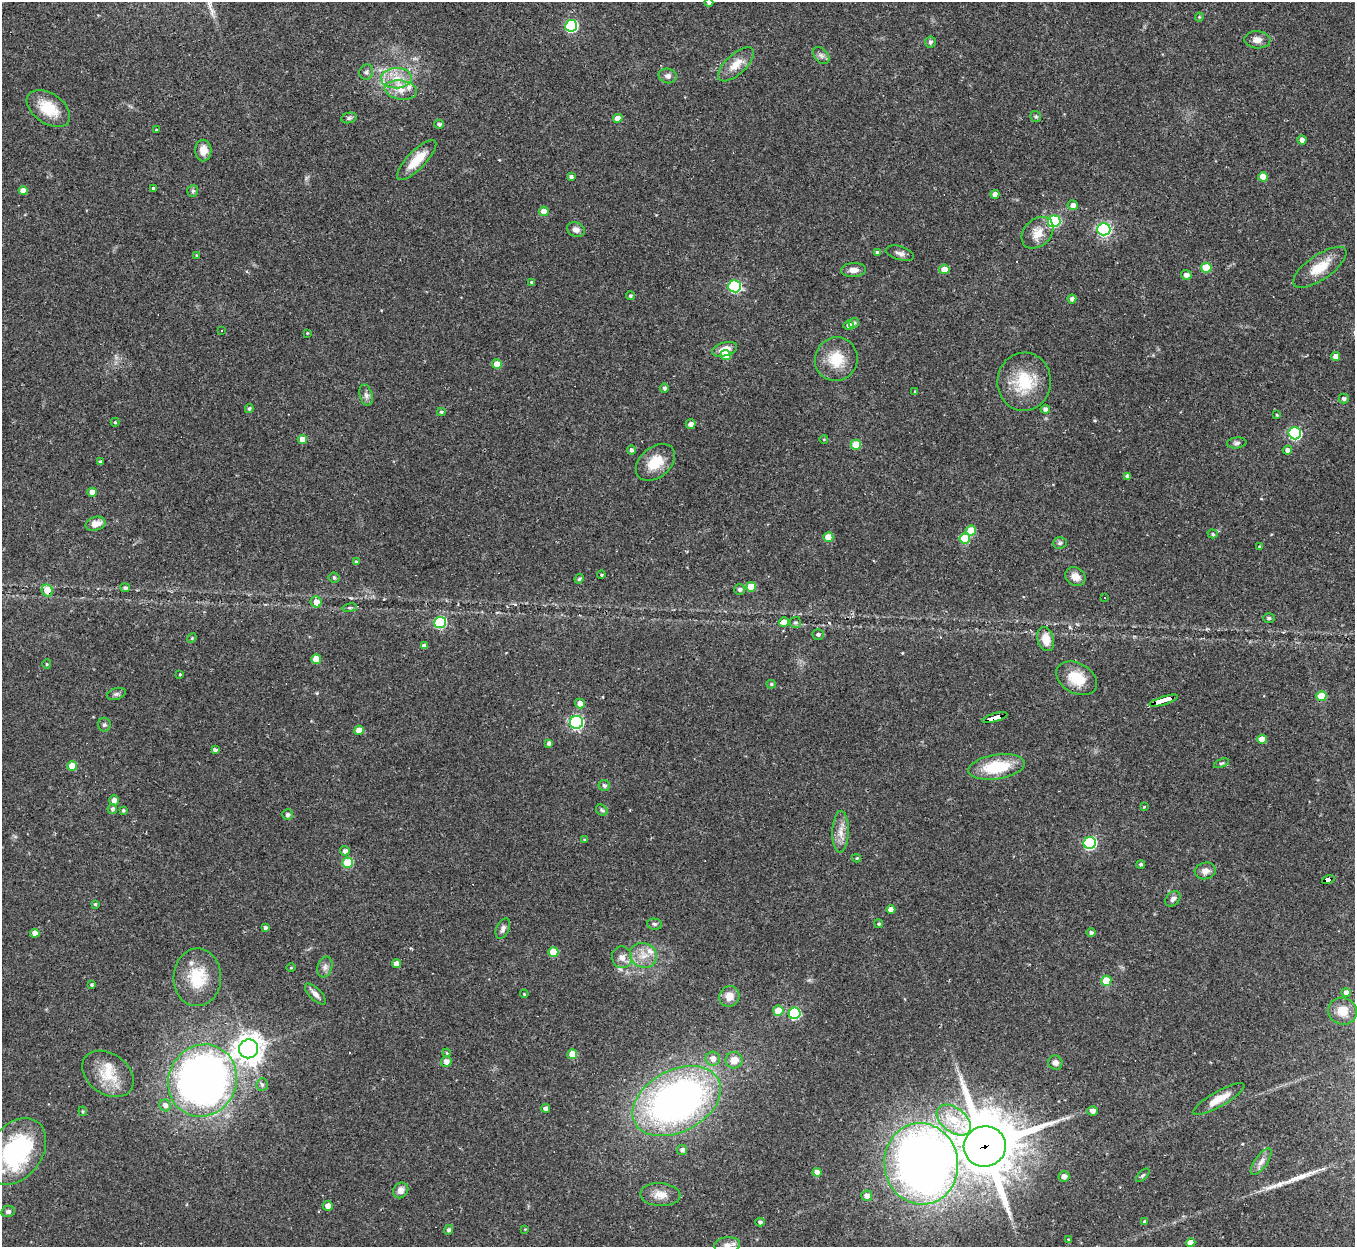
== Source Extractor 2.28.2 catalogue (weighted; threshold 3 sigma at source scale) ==
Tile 10 of 4 x 4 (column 2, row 3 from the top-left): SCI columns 1354-2706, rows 1388-2632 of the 5413 x 5393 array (HDU 1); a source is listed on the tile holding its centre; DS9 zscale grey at full resolution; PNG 1357 x 1249 px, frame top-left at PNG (2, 2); each listed source drawn as its Kron ellipse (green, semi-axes under 4 px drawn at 4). Shown black and unused: <1% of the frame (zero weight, under 2 of 3 exposures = <1% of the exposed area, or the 3 px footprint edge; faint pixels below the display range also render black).
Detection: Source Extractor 2.28.2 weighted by HDU 2 'WHT'; one run over the whole footprint, this tile lists its part. Background 0.0562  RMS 0.0055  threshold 0.0246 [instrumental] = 3 sigma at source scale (4.5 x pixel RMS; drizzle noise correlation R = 1.50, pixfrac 1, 0.05/0.05 arcsec/px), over >= 5 px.
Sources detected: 208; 4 cosmic-ray / hot-pixel residue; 1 long thin detection or spike segment (spike, bleed or trail) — neither listed nor drawn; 4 inside a brighter listed object's ellipse — not listed separately; the other 199 listed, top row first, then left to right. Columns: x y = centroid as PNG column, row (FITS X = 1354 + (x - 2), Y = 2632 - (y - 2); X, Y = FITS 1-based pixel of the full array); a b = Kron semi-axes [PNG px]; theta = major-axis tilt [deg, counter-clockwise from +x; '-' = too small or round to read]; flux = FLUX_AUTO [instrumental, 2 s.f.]
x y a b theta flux
709 3 4 4 - 1.5
1199 17 4 4 - 0.57
571 26 6 6 - 66
1257 40 13 8 -4 3.7
930 42 5 5 - 1.5
821 56 10 6 -49 1.8
736 64 22 10 43 8
366 72 7 7 - 1.5
668 76 9 7 -14 2.2
396 78 15 10 2 8.5
401 90 16 9 -8 6.5
48 109 24 15 -34 16
1036 117 6 5 - 1.1
349 118 8 5 11 1.2
618 118 5 4 - 5.3
439 124 5 4 - 1.4
157 130 4 4 - 0.58
1302 140 4 4 - 3.3
203 151 11 8 89 4.9
417 160 26 9 46 12
571 177 4 4 - 1.1
1263 177 5 4 - 7.4
153 188 3 3 - 0.76
23 191 4 4 - 4.7
193 191 6 5 - 0.99
995 194 4 4 - 3.1
1073 205 5 5 - 3
544 211 5 4 - 5.7
1054 221 6 6 - 54
1104 229 6 6 - 120
576 230 9 7 -21 2.8
1037 233 18 13 45 7.5
877 252 4 4 - 1.2
900 253 14 7 -16 2.5
197 255 4 3 - 0.64
1320 267 31 12 35 13
1206 268 5 5 - 18
944 269 5 5 - 6.5
853 270 12 7 3 3.8
1186 275 5 4 - 3
532 283 4 3 - 0.96
735 286 6 6 - 62
630 296 4 4 - 1.1
1072 299 4 4 - 1.8
854 323 5 4 - 1.4
849 325 5 4 - 3.2
222 331 2 2 - 0.47
307 333 3 3 - 0.53
724 349 13 6 17 6.2
726 355 5 5 - 7.4
1336 356 4 4 - 4.7
836 359 22 21 - 15
497 364 5 5 - 6
1024 382 29 26 86 24
664 388 4 4 - 1.3
915 392 4 3 - 0.63
366 395 10 6 -75 2.1
1344 399 5 5 - 1.3
249 408 4 4 - 1
1045 409 5 4 - 2.2
441 412 4 3 - 0.86
1277 415 3 3 - 0.46
115 422 4 4 - 0.7
691 424 5 4 - 2.5
1295 433 6 6 - 80
302 439 4 4 - 5.6
824 439 4 3 - 0.4
1237 443 10 5 6 1.4
856 445 5 5 - 14
631 450 5 4 - 1.4
1287 450 4 4 - 2.4
100 462 3 3 - 0.9
655 462 22 15 40 13
1127 476 4 4 - 1.7
92 492 4 4 - 4.1
95 524 10 7 16 5.3
971 530 5 5 - 11
1213 534 5 4 - 0.92
828 537 5 5 - 10
965 538 5 5 - 20
1060 543 7 5 2 1.1
1260 547 4 4 - 1.1
356 562 4 4 - 0.9
601 575 4 3 - 0.65
1075 577 10 9 - 5.2
334 578 5 5 - 1.4
579 579 5 4 - 0.85
751 587 5 5 - 12
125 588 5 4 - 1.2
47 590 6 5 - 9.8
740 590 5 5 - 1.5
1105 598 2 2 - 0.38
316 602 5 5 - 6.3
350 608 7 3 8 0.88
1269 618 6 4 -2 0.85
440 622 6 5 - 49
784 622 5 4 - 5.4
795 622 6 5 - 1.1
818 634 6 5 - 1.2
192 638 5 4 - 0.63
1046 639 12 8 -75 6.6
424 646 4 4 - 2.5
316 659 5 5 - 9.7
47 664 5 4 - 0.6
180 674 3 3 - 0.54
1077 678 22 15 -29 13
771 684 4 4 - 0.93
116 694 9 5 16 1.4
1321 696 5 5 - 16
1164 701 15 3 17 160
580 703 5 4 - 3.6
995 718 13 4 15 120
576 722 6 6 - 99
104 725 7 6 - 1.2
359 730 5 4 - 6.4
1262 739 5 4 - 6.3
549 743 4 4 - 1.6
215 750 4 4 - 1.6
1221 763 8 4 21 0.78
72 766 5 5 - 9.8
997 767 28 12 9 24
604 785 5 5 - 1.3
114 800 5 5 - 2.7
1144 807 3 3 - 0.44
112 809 5 4 - 1.2
123 810 4 4 - 0.84
602 810 6 5 - 0.99
287 815 5 5 - 1.5
841 832 21 8 88 5.6
584 839 4 3 - 0.45
1090 843 6 6 - 76
345 851 5 4 - 2.4
857 858 4 4 - 0.64
347 863 5 5 - 22
1141 864 4 4 - 1.1
1205 871 10 8 13 3.5
1328 880 6 3 18 44
1173 899 9 6 45 1.9
95 904 4 4 - 0.75
891 909 4 4 - 3.8
654 924 7 5 -3 1.2
879 924 4 4 - 0.96
265 928 4 4 - 1.3
503 928 11 6 65 2.1
35 933 4 4 - 4.4
1091 933 4 4 - 1.5
553 952 5 5 - 13
643 955 14 12 -23 6.9
622 957 11 10 - 3.9
396 964 4 4 - 4.1
325 967 10 7 72 2.3
291 968 5 3 - 0.49
197 977 29 24 88 20
1106 981 5 5 - 9.5
91 985 3 3 - 0.72
1346 992 4 4 - 2.6
315 994 13 6 -45 2.9
524 994 4 3 - 0.55
729 996 10 10 - 5.4
778 1011 5 5 - 11
1343 1011 14 13 - 7.8
795 1013 6 5 - 48
249 1049 10 9 - 610
447 1053 4 3 - 0.53
572 1054 5 5 - 9.2
713 1059 7 7 - 4
734 1060 8 8 - 6
446 1061 5 5 - 3.2
1055 1063 7 7 - 2.5
108 1074 28 20 -35 15
202 1080 36 34 62 360
262 1084 6 5 - 1.4
1219 1099 29 7 29 8.2
677 1101 47 31 28 240
165 1105 6 5 - 2.5
546 1108 4 4 - 2.5
83 1111 5 3 - 0.65
1092 1111 5 4 - 2.5
954 1120 19 12 -38 16
985 1146 21 20 - 3900
682 1150 5 5 - 1.9
16 1151 36 26 55 71
1261 1162 15 6 55 3.3
921 1164 41 37 -81 480
817 1172 4 4 - 4
1143 1175 8 4 44 0.89
1064 1176 5 5 - 2.6
401 1190 8 7 - 4.2
660 1195 20 11 -3 6.6
867 1196 5 5 - 3.2
328 1206 5 5 - 3.3
8 1211 7 5 14 1.3
760 1222 5 4 - 1.3
1144 1222 4 3 - 0.94
525 1229 3 3 - 0.42
449 1230 5 4 - 1.5
1068 1239 4 3 - 0.35
1191 1243 5 4 - 5.7
727 1245 13 7 4 2.9
Overlapping masked pixels (flux is a lower limit): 6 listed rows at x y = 47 590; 1164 701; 995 718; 1328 880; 985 1146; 921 1164
Isophote crosses this tile's border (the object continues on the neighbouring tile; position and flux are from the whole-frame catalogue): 2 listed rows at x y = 709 3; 727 1245